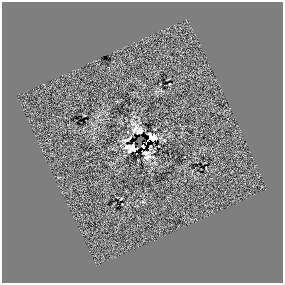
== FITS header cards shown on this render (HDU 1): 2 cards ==
NAXIS1  =                  281 /
NAXIS2  =                  281 /

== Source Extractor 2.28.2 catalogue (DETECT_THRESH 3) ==
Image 281 x 281 px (HDU 1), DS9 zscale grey, 1 PNG px = 1 image px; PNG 285 x 285 px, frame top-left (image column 1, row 281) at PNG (2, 2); no overlay
Background 0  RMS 36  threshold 108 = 3 sigma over >= 5 px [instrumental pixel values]
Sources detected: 11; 1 with non-positive FLUX_AUTO (blend fragments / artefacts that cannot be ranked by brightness) is not listed; the other 10 listed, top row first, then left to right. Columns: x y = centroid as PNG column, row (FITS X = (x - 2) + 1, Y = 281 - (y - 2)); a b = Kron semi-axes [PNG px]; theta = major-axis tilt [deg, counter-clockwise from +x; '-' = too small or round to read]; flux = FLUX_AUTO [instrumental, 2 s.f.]
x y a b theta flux
135 128 10 5 86 5300
152 137 7 5 -27 20000
164 140 5 3 - 1800
124 141 7 3 24 4700
128 146 5 4 - 6800
143 146 4 2 - 3600
151 146 4 2 - 2700
132 148 8 6 47 12000
146 153 6 3 -4 6500
147 157 8 3 5 6600
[1 non-positive-flux detection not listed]